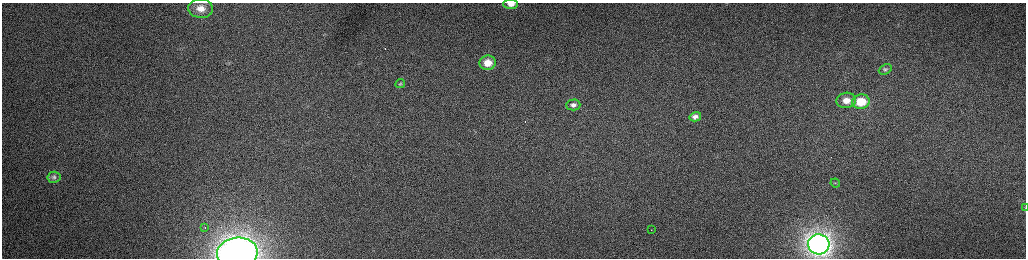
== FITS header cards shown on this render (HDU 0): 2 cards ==
NAXIS1  =                 2048 /fastest changing axis
NAXIS2  =                  512 /next to fastest changing axis

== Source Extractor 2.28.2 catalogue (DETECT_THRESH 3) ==
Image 2048 x 512 px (HDU 0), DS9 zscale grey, zoomed out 1/2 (1 PNG px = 2 x 2 image px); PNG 1028 x 260 px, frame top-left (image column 1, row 511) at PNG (2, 3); each listed source drawn as its Kron ellipse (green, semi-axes under 4 px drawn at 4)
Background 163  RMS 1.5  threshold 4.64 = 3 sigma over >= 5 px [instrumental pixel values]
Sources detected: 20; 4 cannot appear on this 1/2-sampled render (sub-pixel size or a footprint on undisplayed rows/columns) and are neither listed nor drawn; the other 16 listed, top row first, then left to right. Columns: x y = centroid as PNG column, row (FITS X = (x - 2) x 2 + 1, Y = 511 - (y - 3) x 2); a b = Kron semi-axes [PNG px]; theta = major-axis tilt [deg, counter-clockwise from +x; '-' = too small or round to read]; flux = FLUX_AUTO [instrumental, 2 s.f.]
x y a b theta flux
511 4 7 4 0 2200
201 9 12 9 -5 4400
488 63 8 7 - 5100
885 69 7 4 27 680
400 83 5 2 - 280
846 100 10 7 10 3700
861 102 9 7 9 9900
573 105 7 5 2 1300
695 117 6 4 16 1400
54 177 7 5 10 760
835 183 5 3 - 330
1025 208 4 2 - 180
205 228 2 1 - 320
651 230 2 1 - 280
819 244 10 10 - 180000
237 253 20 15 5 160000
At the frame edge (FLAGS 8, measured only in part): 3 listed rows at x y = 511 4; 1025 208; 237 253
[4 sub-pixel or undisplayed-footprint detections neither listed nor drawn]